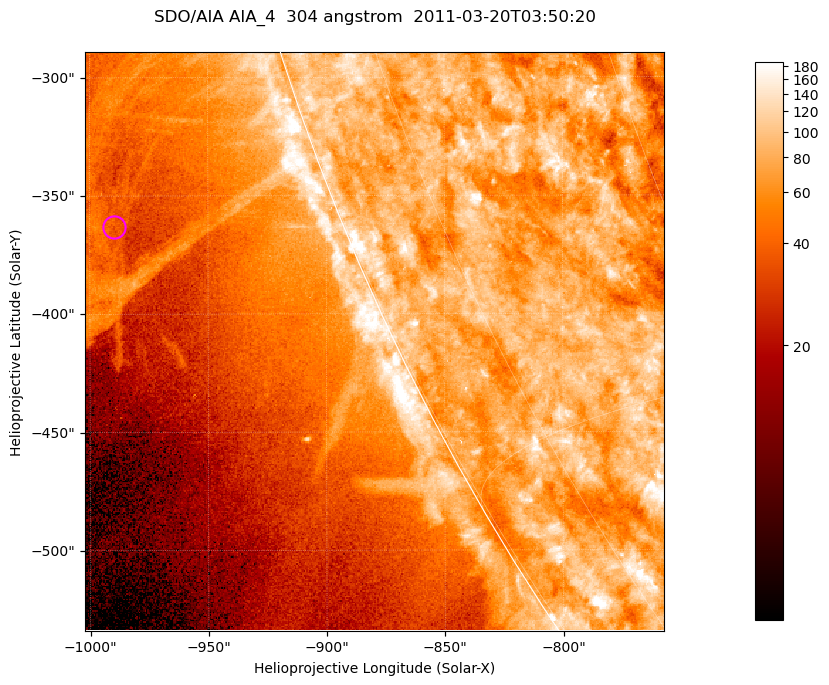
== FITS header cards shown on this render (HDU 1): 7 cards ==
TELESCOP= 'SDO/AIA '           / For AIA: SDO/AIA
INSTRUME= 'AIA_4   '           / For AIA: AIA_ATA1, AIA_ATA2, AIA_ATA3 or AIA_AT
WAVELNTH=                  304 / [angstrom] Wavelength
WAVEUNIT= 'angstrom'           / Wavelength unit: angstrom
DATE-OBS= '2011-03-20T03:50:20.135' / [ISO] Date when observation started; ISO 8
CTYPE1  = 'HPLN-TAN'           / CTYPE1; Typically HPLN
CTYPE2  = 'HPLT-TAN'           / CTYPE2; Typically HPLT

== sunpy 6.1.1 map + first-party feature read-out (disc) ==
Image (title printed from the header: SDO/AIA AIA_4  304 angstrom  2011-03-20T03:50:20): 408 x 408 px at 0.6 arcsec/px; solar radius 964 arcsec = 1606 px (partial field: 0.9% of the solar disc is inside the frame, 45% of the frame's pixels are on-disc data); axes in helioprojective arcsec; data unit not stated in the header (colour bar unlabelled)
Orientation: roll -0.132 deg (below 1 deg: not rotated)
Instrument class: DISC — disc imager (sunpy class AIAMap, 304 A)
Bright regions (active regions / flare kernels): reference = the on-disc median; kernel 3 px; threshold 5 sigma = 114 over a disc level ~79.9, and >= 1.15x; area >= 166 px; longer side >= 5 px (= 3 arcsec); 0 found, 0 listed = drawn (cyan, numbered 1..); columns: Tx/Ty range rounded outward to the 2 arcsec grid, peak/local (2 s.f.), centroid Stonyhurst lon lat
Off-limb structures (1.02-1.3 R_sun): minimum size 83 px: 1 found; the strongest spans PA ~105..115 deg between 1.05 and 1.12 R_sun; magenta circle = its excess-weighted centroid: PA ~110 deg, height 1.09 R_sun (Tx ~-990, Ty ~-362 arcsec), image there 1.6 x the reference